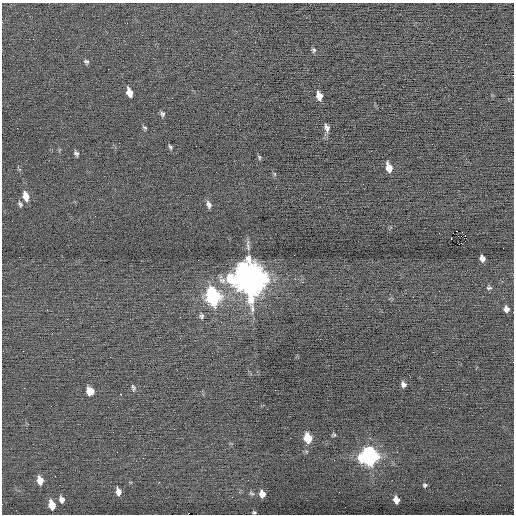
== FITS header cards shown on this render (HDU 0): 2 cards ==
NAXIS1  =                  512 / Axis length
NAXIS2  =                  512 / Axis length

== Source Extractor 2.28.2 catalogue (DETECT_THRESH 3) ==
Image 512 x 512 px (HDU 0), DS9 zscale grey, 1 PNG px = 1 image px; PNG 516 x 516 px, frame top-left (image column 1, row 512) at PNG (2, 3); no overlay
Background -0.0322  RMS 0.64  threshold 1.93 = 3 sigma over >= 5 px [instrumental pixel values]
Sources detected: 50; all 50 listed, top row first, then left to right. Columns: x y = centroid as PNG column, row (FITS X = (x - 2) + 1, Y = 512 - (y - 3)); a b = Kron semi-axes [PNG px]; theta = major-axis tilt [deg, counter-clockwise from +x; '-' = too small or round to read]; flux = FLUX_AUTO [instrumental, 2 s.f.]
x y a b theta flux
314 50 6 5 - 82
86 62 7 5 -39 88
129 92 9 5 -72 450
319 96 8 5 -75 350
162 114 7 5 -73 100
145 127 7 4 -36 67
327 128 10 6 -73 180
170 147 6 4 -60 77
76 153 6 4 -68 100
259 157 6 4 -71 62
389 168 8 5 -75 510
274 174 6 4 -88 55
26 196 9 6 -75 490
20 204 8 5 -63 92
209 204 9 5 -71 160
95 216 2 2 - 18
465 235 2 2 - 330
451 238 3 2 - 920
19 257 2 2 - 49
482 258 7 5 -80 240
198 260 2 2 - 120
249 278 13 11 -71 100000
222 280 11 8 -25 270
489 288 7 5 -6 88
213 297 10 7 -74 11000
413 297 2 2 - 26
506 309 7 6 - 200
201 316 7 6 - 110
221 322 3 2 - 44
110 357 2 2 - 21
513 362 2 2 - 30
177 370 3 2 - 41
187 378 3 2 - 70
403 384 6 5 - 160
133 388 9 5 -76 86
90 391 8 7 - 410
121 394 3 2 - 24
334 435 5 4 - 57
307 438 8 6 -82 1300
369 456 9 8 - 17000
40 480 8 5 -74 460
425 485 5 4 - 72
118 492 7 5 -77 260
251 493 8 5 -28 84
262 494 6 5 - 360
232 497 2 2 - 29
62 500 6 5 - 190
396 500 6 5 - 300
52 505 8 5 -76 740
254 512 4 2 - 54
At the frame edge (FLAGS 8, measured only in part): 1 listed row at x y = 513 362